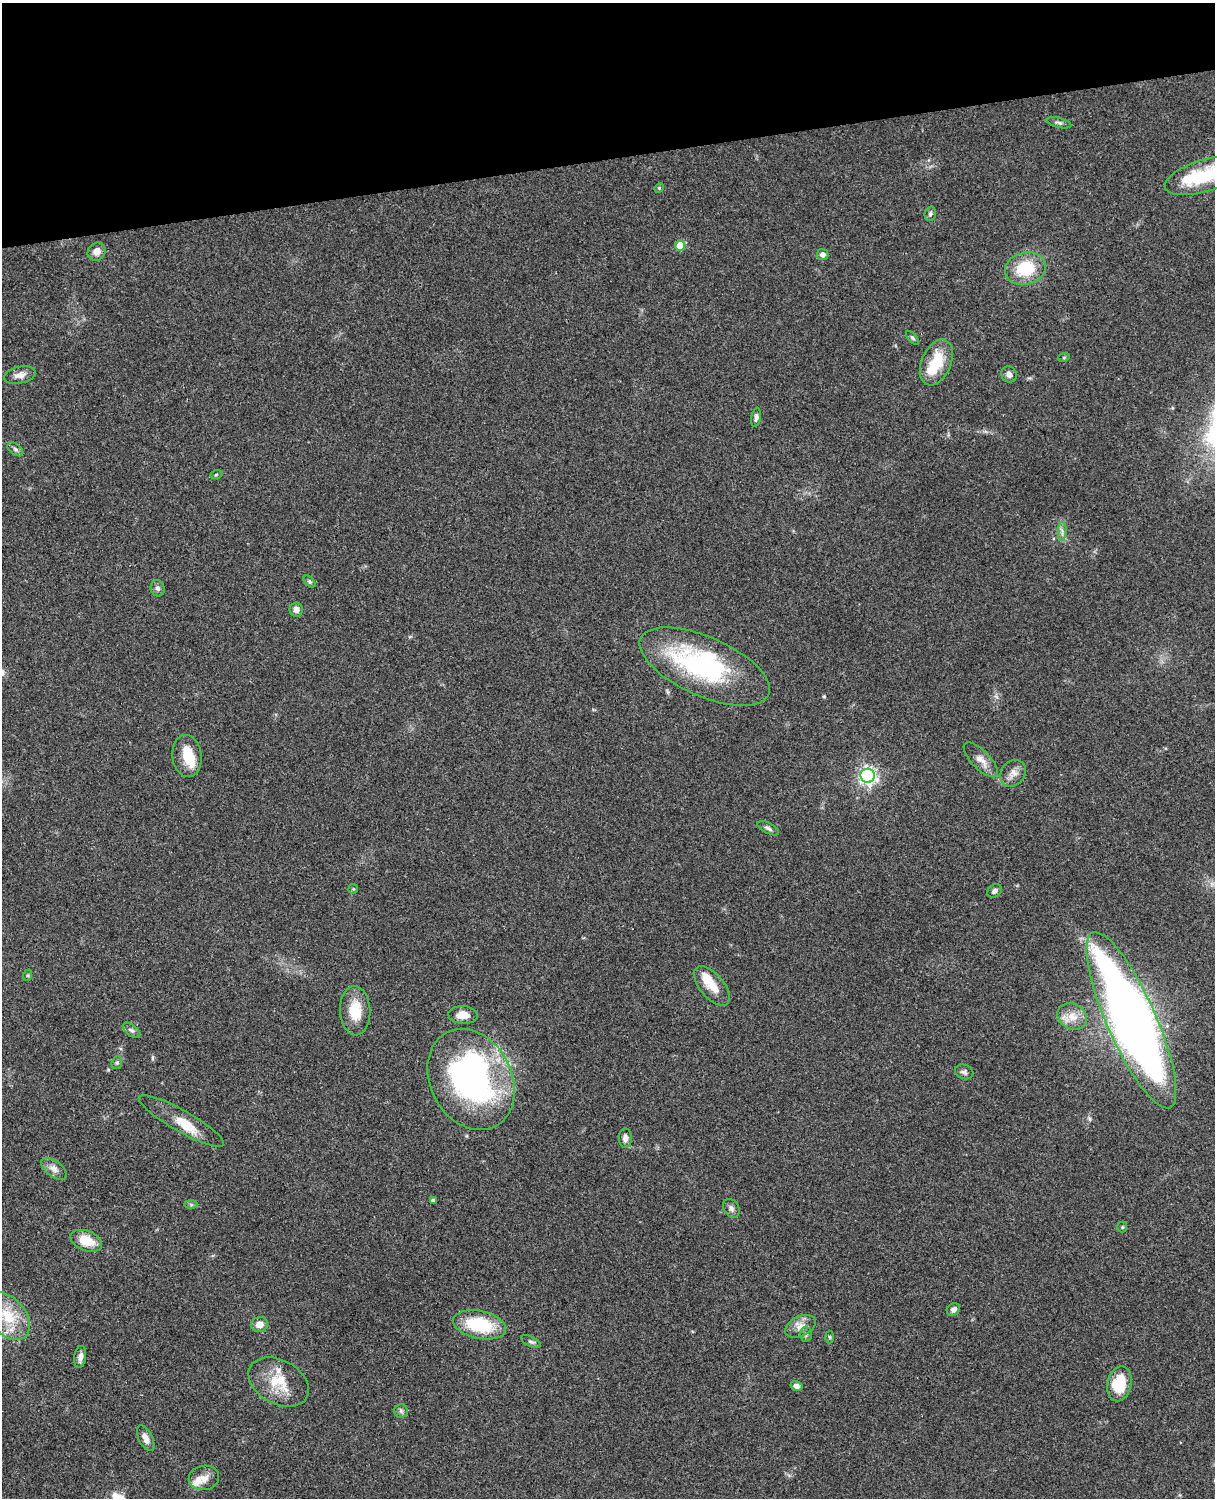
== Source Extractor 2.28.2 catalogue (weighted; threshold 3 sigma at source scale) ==
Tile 3 of 4 x 3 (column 3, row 1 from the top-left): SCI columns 2546-3758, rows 3268-4763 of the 5088 x 4926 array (HDU 1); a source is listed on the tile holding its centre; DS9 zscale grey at full resolution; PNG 1217 x 1500 px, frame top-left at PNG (2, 3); each listed source drawn as its Kron ellipse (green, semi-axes under 4 px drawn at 4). Shown black and unused: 10% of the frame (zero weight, under 3 of 4 exposures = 6% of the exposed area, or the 3 px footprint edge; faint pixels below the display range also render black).
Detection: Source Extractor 2.28.2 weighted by HDU 2 'WHT'; one run over the whole footprint, this tile lists its part. Background 0.0871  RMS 0.0061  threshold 0.0272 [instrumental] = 3 sigma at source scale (4.5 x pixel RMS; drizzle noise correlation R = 1.50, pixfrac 1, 0.05/0.05 arcsec/px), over >= 5 px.
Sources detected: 69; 5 inside a brighter object's white glare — neither listed nor drawn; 3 inside a brighter listed object's ellipse — not listed separately; the other 61 listed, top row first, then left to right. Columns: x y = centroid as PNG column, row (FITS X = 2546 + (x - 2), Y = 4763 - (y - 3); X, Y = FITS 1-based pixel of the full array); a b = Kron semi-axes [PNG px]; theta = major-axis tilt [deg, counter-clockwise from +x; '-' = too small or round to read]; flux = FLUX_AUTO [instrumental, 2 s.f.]
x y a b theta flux
1059 123 13 4 -14 1.6
1205 176 41 16 17 35
659 188 5 4 - 0.61
930 214 7 5 76 1.4
680 246 5 5 - 12
97 252 9 8 - 4.4
823 254 6 5 - 2.4
1025 269 20 16 13 25
913 338 8 4 -48 1.2
1064 357 6 3 19 0.66
936 362 24 14 67 21
1009 374 8 7 - 2.6
20 375 16 8 13 4.2
756 417 9 5 81 1.8
15 449 9 5 -38 1.5
216 475 6 4 20 0.75
1062 531 9 3 86 1.7
310 582 7 4 -45 0.96
158 588 8 7 - 2
296 610 7 6 - 2.9
705 667 70 29 -24 95
187 756 21 15 -84 15
981 760 22 9 -46 6.1
1013 773 14 11 50 4.7
868 776 7 7 - 220
768 828 12 5 -28 1.9
353 889 5 4 - 0.69
994 891 8 6 34 1.9
28 975 6 4 72 0.78
712 986 24 12 -49 9.8
355 1011 25 15 -87 16
463 1015 15 9 -2 6.3
1072 1016 15 12 -28 7.5
1131 1020 96 24 -66 600
132 1030 10 5 -37 1.7
117 1063 6 5 - 1
964 1072 9 7 -19 1.8
471 1080 53 41 -62 180
181 1121 48 10 -30 14
625 1138 10 6 89 3.2
54 1169 14 8 -38 3.9
433 1200 4 3 - 1.5
191 1204 7 4 -1 1
731 1208 10 7 -56 2.3
1122 1227 5 5 - 0.76
86 1241 16 10 -21 13
953 1309 7 6 - 2.2
8 1316 27 17 -51 19
260 1324 8 7 - 4.5
480 1325 27 14 -12 32
800 1326 16 10 25 5.2
806 1334 7 6 - 1.3
830 1337 6 4 -88 0.78
531 1342 10 5 -26 1.5
80 1357 11 6 83 3.2
279 1382 32 22 -29 19
1119 1384 18 12 76 20
796 1386 6 5 - 2.2
401 1411 7 6 - 1.5
146 1438 14 7 -64 4.1
204 1478 15 12 9 5.6
Isophote crosses this tile's border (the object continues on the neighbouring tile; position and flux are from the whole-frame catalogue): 1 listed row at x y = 1205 176